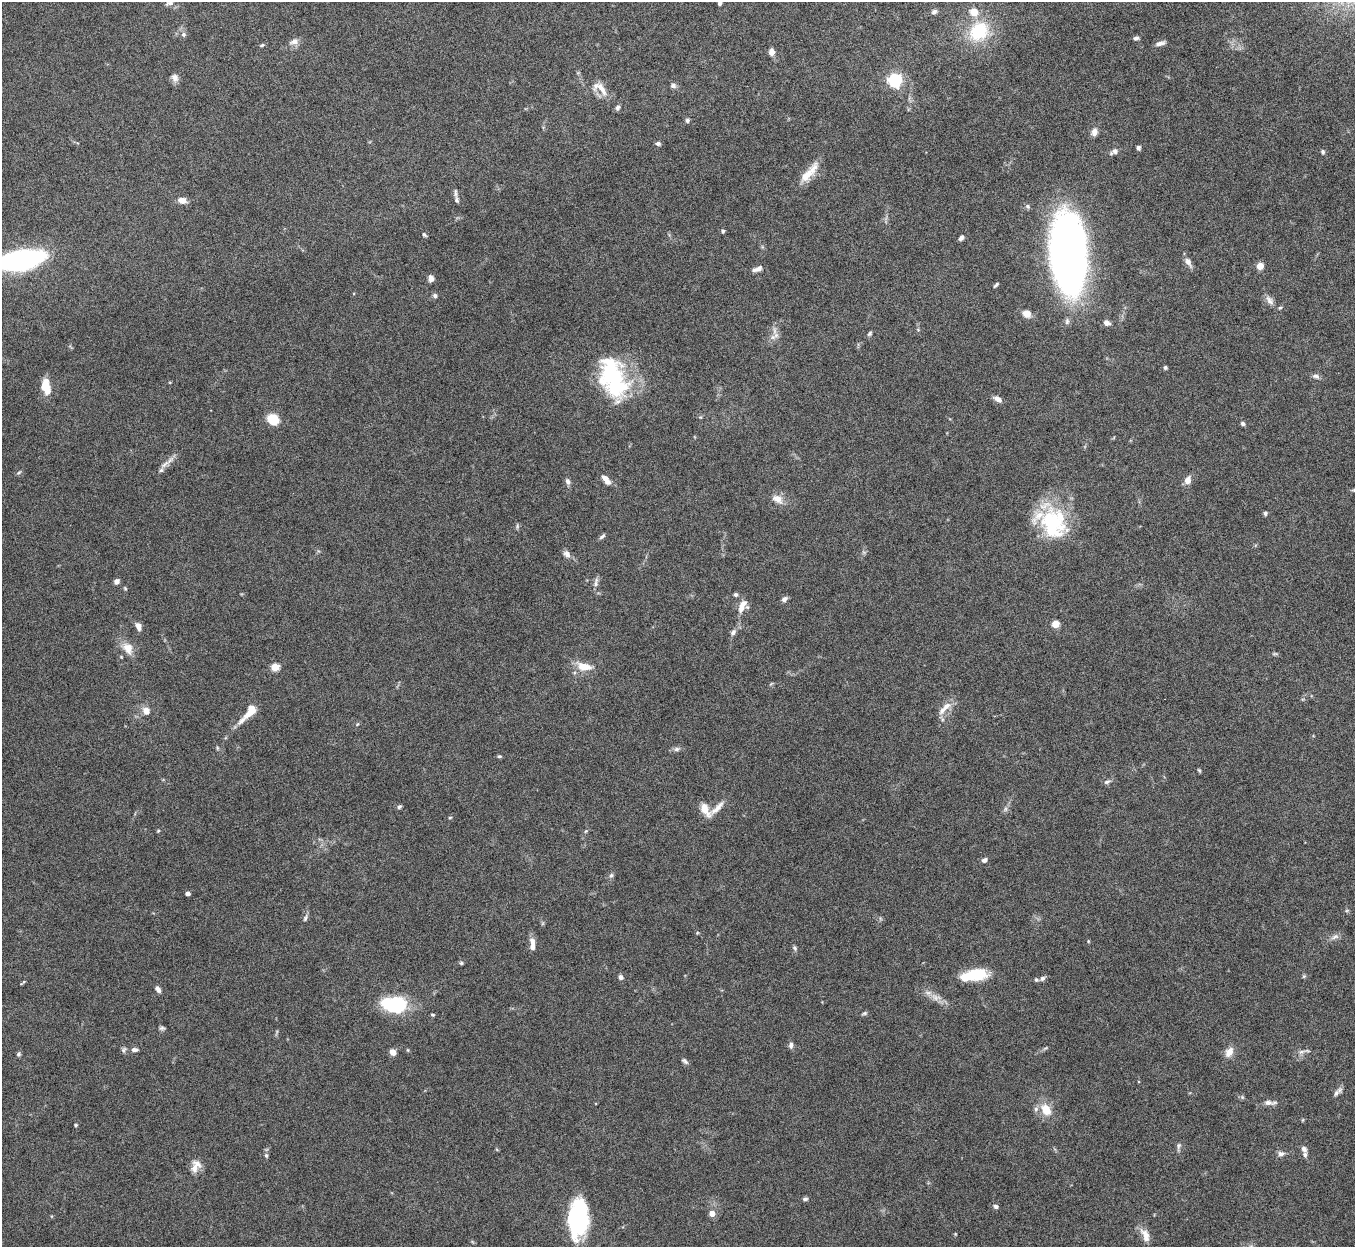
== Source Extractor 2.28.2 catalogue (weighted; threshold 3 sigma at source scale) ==
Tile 10 of 4 x 4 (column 2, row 3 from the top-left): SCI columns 1356-2708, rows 1395-2639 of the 5422 x 5403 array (HDU 1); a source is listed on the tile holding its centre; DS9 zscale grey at full resolution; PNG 1357 x 1249 px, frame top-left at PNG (2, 2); no overlay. Nothing masked; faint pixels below the display range render black.
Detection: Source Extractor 2.28.2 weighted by HDU 2 'WHT'; one run over the whole footprint, this tile lists its part. Background 0.161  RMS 0.0048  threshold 0.0196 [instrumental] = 3 sigma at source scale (4.09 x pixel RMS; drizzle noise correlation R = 1.36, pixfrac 0.8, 0.05/0.05 arcsec/px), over >= 5 px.
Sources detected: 149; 3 inside a brighter object's white glare — not listed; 11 inside a brighter listed object's ellipse — not listed separately; the other 135 listed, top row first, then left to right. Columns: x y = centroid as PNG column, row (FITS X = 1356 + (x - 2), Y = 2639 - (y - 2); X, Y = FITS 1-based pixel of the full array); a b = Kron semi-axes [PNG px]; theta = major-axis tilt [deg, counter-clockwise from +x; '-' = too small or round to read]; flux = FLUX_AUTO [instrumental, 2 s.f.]
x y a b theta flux
169 3 12 5 17 1.4
719 3 4 3 - 1.2
934 12 8 6 24 1.3
974 12 5 5 - 12
979 31 22 19 43 24
183 34 6 6 - 1.1
1136 38 6 5 - 1
294 41 11 7 14 2.6
1160 43 11 5 14 2
262 45 6 3 43 0.57
771 52 6 5 - 3.3
175 78 11 8 -77 2.2
895 80 6 6 - 99
673 85 6 6 - 1.5
601 88 21 7 -58 4.4
618 108 7 5 64 1.1
687 120 6 5 - 0.99
1094 132 9 7 81 2.6
658 144 6 5 - 1.2
1138 148 5 4 - 1.1
1114 152 12 6 30 1.7
1323 152 6 5 - 0.84
809 173 34 9 49 7.6
455 193 12 4 -85 1.2
182 200 10 6 -12 3.4
1028 206 7 6 - 0.95
723 231 4 4 - 0.89
424 235 6 3 -45 0.68
961 238 7 5 53 1.3
1069 256 70 32 -85 280
20 260 43 15 9 100
1188 262 13 7 -59 2.4
1260 266 5 4 - 9.5
756 269 11 6 15 1.8
431 278 7 6 - 2.5
996 285 7 3 45 0.75
435 296 6 5 - 1.1
1269 300 15 8 -53 2.5
1027 314 11 9 -14 3.1
1107 323 7 6 - 2
870 334 7 5 50 0.84
776 335 9 7 10 1.9
1165 368 5 4 - 0.72
1316 376 9 6 -11 1.4
614 380 46 27 -66 52
45 386 15 8 -80 9.8
997 399 10 6 -33 2.2
700 417 5 3 - 0.44
273 419 10 8 -40 12
1243 424 6 5 - 0.98
165 464 17 5 36 2.7
19 472 7 3 37 0.62
605 478 8 6 -31 2.3
1187 480 8 6 69 3.8
568 481 8 6 -70 1.5
1354 490 7 5 11 0.87
777 499 14 9 -32 4.3
1265 513 5 5 - 0.81
1054 523 39 32 -69 37
517 526 7 4 -89 0.69
602 536 9 4 37 1
567 554 9 7 -45 2.2
116 581 5 5 - 2.1
596 583 14 6 75 1.8
125 588 5 4 - 0.49
736 595 6 6 - 0.86
784 599 7 6 - 1.6
742 606 20 8 65 4.3
1055 624 5 5 - 12
138 626 9 6 -72 2.3
733 632 8 7 - 1.4
128 648 18 13 -57 5.6
1275 654 8 4 8 0.66
275 667 5 5 - 15
584 667 19 9 -11 7
945 708 24 7 45 4.4
146 711 8 8 - 3.4
250 711 18 8 55 7.2
357 724 6 5 - 0.57
217 747 6 4 -80 0.55
676 749 8 6 2 1.3
499 756 5 4 - 0.65
1199 770 6 4 -62 0.58
1107 782 9 5 24 1.1
399 807 6 5 - 0.83
717 808 26 7 44 4.2
1005 809 7 4 89 0.9
705 810 18 8 -57 5.1
450 817 5 3 - 0.43
158 831 5 4 - 0.47
586 831 6 3 70 0.55
984 860 7 5 25 1.5
611 875 7 5 45 1
187 893 4 4 - 2.3
305 918 11 4 70 1.1
697 933 5 4 - 0.45
1335 937 13 6 26 1.9
532 941 10 7 -62 2.3
1088 941 4 3 - 0.39
795 948 7 5 -63 0.9
461 963 5 5 - 0.61
973 975 29 12 6 16
1304 976 6 4 44 0.55
621 977 6 5 - 1.3
1042 978 7 6 - 1.1
23 982 8 2 40 0.5
158 989 7 5 -57 1.7
936 997 15 8 -10 3.5
395 1004 22 14 -2 38
864 1013 7 4 21 0.73
433 1015 5 3 - 0.59
162 1028 8 5 9 0.85
791 1045 8 6 -89 1.5
124 1050 8 5 48 0.97
134 1050 8 6 5 1.6
393 1052 6 5 - 3.5
1229 1052 14 9 59 3.7
1302 1052 12 5 16 1.7
18 1054 5 5 - 0.9
685 1061 10 5 -40 1.1
1338 1092 14 5 44 1.7
1242 1097 6 4 -47 0.7
1268 1102 12 7 -8 2.3
1046 1110 14 10 -57 7.6
76 1125 4 4 - 0.51
1178 1146 9 6 78 1.2
1304 1149 8 6 -51 1.6
1281 1154 9 6 5 1.6
266 1155 7 5 -74 0.93
194 1168 15 11 75 4.2
805 1199 6 4 15 1
996 1206 6 5 - 1.1
712 1213 5 5 - 4.7
578 1218 36 18 86 50
1145 1235 20 9 -63 4.2
Isophote crosses this tile's border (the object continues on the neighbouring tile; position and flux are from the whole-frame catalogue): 3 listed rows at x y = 719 3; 20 260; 1354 490